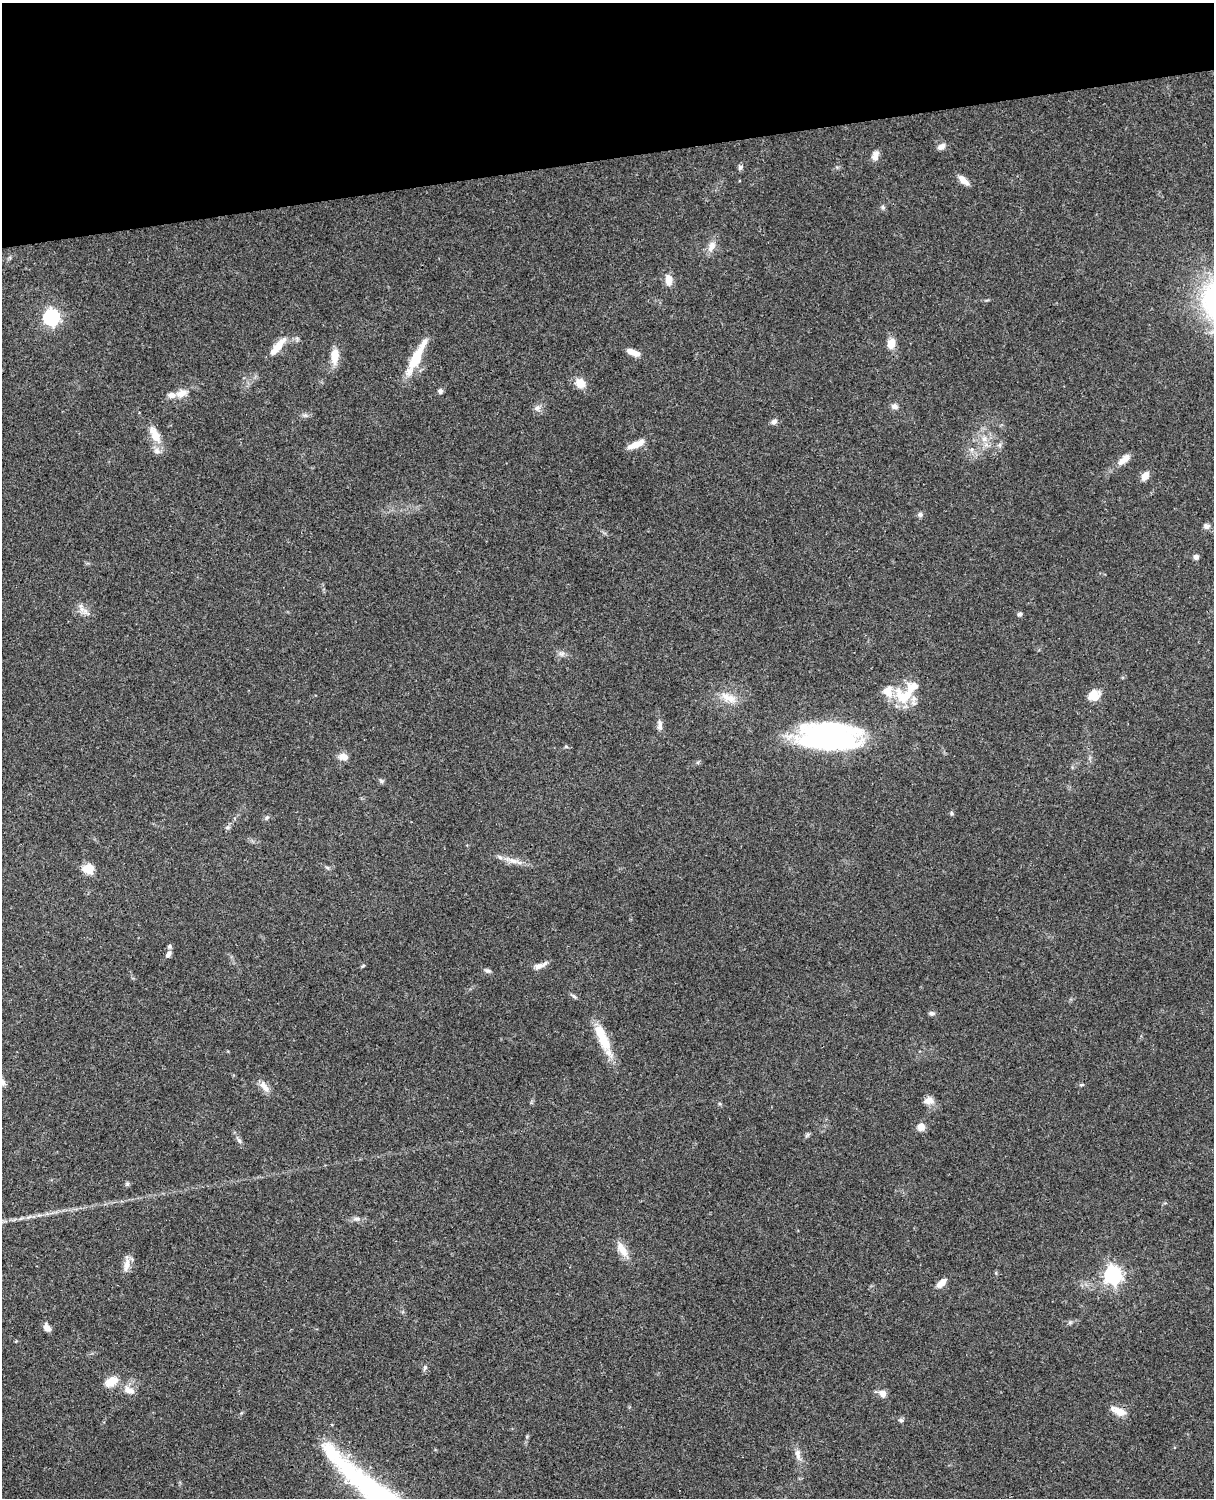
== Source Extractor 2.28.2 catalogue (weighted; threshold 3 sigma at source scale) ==
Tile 3 of 4 x 3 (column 3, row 1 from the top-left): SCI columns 2547-3758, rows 3269-4764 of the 5090 x 4927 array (HDU 1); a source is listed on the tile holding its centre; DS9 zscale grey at full resolution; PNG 1216 x 1500 px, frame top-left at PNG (2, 3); no overlay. Shown black and unused: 10% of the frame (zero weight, under 3 of 4 exposures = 6% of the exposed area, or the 3 px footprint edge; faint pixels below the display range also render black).
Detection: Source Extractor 2.28.2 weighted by HDU 2 'WHT'; one run over the whole footprint, this tile lists its part. Background 0.0768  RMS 0.0059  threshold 0.0265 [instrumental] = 3 sigma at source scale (4.5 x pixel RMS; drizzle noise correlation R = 1.50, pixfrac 1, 0.05/0.05 arcsec/px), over >= 5 px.
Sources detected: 83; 2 inside a brighter object's white glare — not listed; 8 inside a brighter listed object's ellipse — not listed separately; the other 73 listed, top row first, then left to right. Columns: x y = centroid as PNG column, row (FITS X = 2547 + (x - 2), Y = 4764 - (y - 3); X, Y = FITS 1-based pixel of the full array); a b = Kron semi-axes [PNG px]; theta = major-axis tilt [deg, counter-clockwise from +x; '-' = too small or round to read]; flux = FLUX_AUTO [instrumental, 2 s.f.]
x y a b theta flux
941 146 11 7 29 2.7
875 156 12 8 76 3.4
740 167 7 6 - 1.4
963 180 13 6 -42 4.8
883 207 6 5 - 1
711 246 15 9 63 4.9
668 280 14 8 -82 5.4
51 317 7 7 - 170
891 343 12 9 76 6.1
278 346 28 8 50 8.3
633 352 15 6 -21 5.9
417 355 46 11 63 18
335 356 20 10 85 7.6
580 383 11 9 -47 7.4
440 391 6 6 - 1.4
182 393 17 9 17 5.4
895 406 9 7 -18 2.3
537 408 11 7 23 2.3
774 422 8 6 37 2.1
155 435 22 10 -65 9.1
984 439 8 7 - 3.2
636 444 20 7 24 7.2
1000 445 7 4 -71 1.1
1124 459 19 8 40 5.3
1145 476 9 7 49 5.2
920 514 6 6 - 1.7
1206 526 9 7 2 2
1196 557 7 6 - 1.7
82 609 10 6 -61 3.1
1019 614 6 5 - 1.3
561 654 9 6 -2 2
913 686 17 12 6 7.7
1094 695 13 11 37 8
902 697 31 14 -55 15
729 698 25 10 -27 7.9
660 726 14 6 -90 2.7
825 735 65 27 10 100
566 747 6 4 -2 0.73
344 757 12 9 -8 4
381 781 7 5 -24 1.1
952 813 5 5 - 0.88
267 818 7 5 67 1.1
227 828 6 4 0 0.96
513 861 16 7 -14 4.5
88 869 13 11 -3 6.9
168 954 10 5 57 2.1
363 966 7 3 45 0.66
539 966 16 7 13 3.3
488 971 7 6 - 1.4
574 996 8 4 -45 1.1
931 1013 8 5 -2 1.4
601 1033 26 14 -59 12
2 1082 9 7 -53 3
1082 1085 7 3 9 0.76
265 1087 19 7 -52 4.5
929 1101 13 9 1 4
921 1127 8 8 - 4.4
807 1135 8 4 53 0.98
239 1141 8 5 -62 1.5
127 1184 6 5 - 0.98
357 1219 11 6 -5 2.2
622 1249 23 9 -60 6.8
127 1265 19 8 78 4.6
1113 1275 7 7 - 220
941 1283 14 7 45 4.2
47 1327 10 7 -55 3
425 1368 7 5 70 1.2
111 1382 16 10 30 7.7
130 1390 16 9 -26 5
882 1393 9 8 - 3.9
1118 1411 17 7 -24 7.6
901 1420 7 5 -21 1.1
798 1454 17 7 -78 3.9
Overlapping masked pixels (flux is a lower limit): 1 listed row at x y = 1118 1411
Isophote crosses this tile's border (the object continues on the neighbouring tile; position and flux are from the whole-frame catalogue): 1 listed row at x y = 2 1082